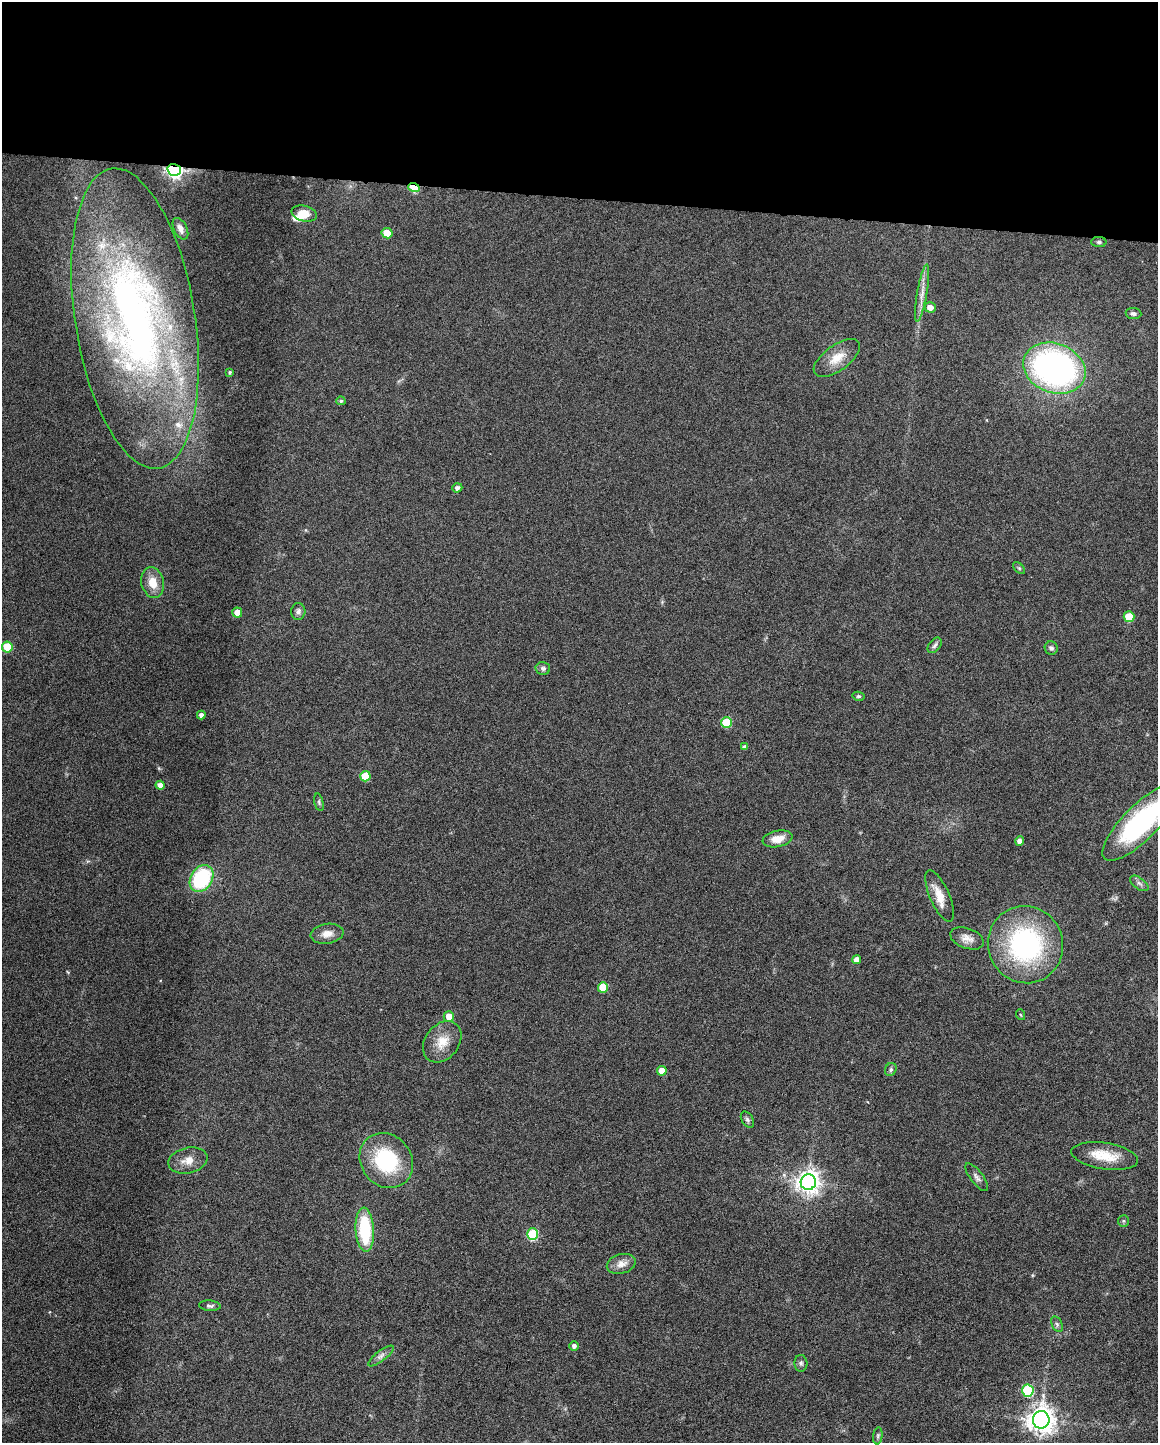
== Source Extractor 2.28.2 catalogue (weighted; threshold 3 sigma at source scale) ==
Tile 3 of 4 x 3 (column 3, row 1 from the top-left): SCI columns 2317-3472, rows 3102-4542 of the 4630 x 4648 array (HDU 1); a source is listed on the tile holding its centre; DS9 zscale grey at full resolution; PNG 1160 x 1445 px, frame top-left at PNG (2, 2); each listed source drawn as its Kron ellipse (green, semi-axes under 4 px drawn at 4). Shown black and unused: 14% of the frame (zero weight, under 4 of 8 exposures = <1% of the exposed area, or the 3 px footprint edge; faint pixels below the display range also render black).
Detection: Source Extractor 2.28.2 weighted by HDU 2 'WHT'; one run over the whole footprint, this tile lists its part. Background 0.0691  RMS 0.0048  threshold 0.0198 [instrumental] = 3 sigma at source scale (4.09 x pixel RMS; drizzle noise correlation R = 1.36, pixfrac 0.8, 0.05/0.05 arcsec/px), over >= 5 px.
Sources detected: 68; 3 inside a brighter listed object's ellipse — not listed separately; the other 65 listed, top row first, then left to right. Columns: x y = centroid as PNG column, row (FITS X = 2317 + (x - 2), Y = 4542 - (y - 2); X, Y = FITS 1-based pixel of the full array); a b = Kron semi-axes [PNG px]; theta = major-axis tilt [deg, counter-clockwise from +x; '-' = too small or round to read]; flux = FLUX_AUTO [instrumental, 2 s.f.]
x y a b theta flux
174 170 7 5 -14 190
414 188 6 4 -19 18
304 214 13 7 -14 5.6
180 229 12 6 -63 2.7
387 233 5 5 - 9.3
1099 242 8 5 0 0.96
922 293 29 5 80 4.2
930 307 5 5 - 3.1
1133 313 8 5 -6 1.4
135 318 152 60 -81 270
837 358 27 12 36 8.3
1054 368 32 24 -21 150
230 372 4 3 - 0.67
341 401 4 4 - 0.84
457 488 5 4 - 1.6
1019 568 7 4 -45 0.77
153 582 15 11 -75 6.6
298 612 8 7 - 1.5
237 613 5 5 - 6.1
1129 617 5 5 - 13
935 645 9 5 52 1.2
7 647 5 5 - 14
1051 648 7 6 - 1.3
543 668 7 6 - 1.3
858 696 6 4 -12 0.77
201 715 4 4 - 1.9
726 723 5 5 - 17
745 747 4 4 - 1.5
365 776 5 5 - 13
160 785 4 4 - 2.9
319 802 9 4 -75 0.81
1141 823 51 17 45 79
777 839 15 8 12 5.7
1020 841 4 4 - 2.5
201 878 14 11 59 38
1139 883 11 5 -36 1.5
940 896 28 9 -66 6.9
327 934 16 10 8 4.1
967 938 17 10 -20 3.8
1025 945 39 37 -63 75
857 960 4 4 - 3.2
603 987 5 5 - 11
1021 1015 5 3 - 0.45
449 1016 5 5 - 5.2
442 1042 23 17 52 8.6
891 1069 7 5 62 1
662 1071 5 5 - 6.1
747 1120 9 5 -59 1.1
1105 1156 34 13 -9 12
188 1160 20 12 13 5.6
386 1161 29 25 -52 35
977 1177 17 6 -53 1.9
808 1182 8 7 - 390
1123 1221 6 5 - 0.68
365 1230 22 9 -86 28
532 1234 6 5 - 32
621 1264 15 9 15 3.8
210 1306 11 5 -4 1.1
1057 1324 8 5 -65 1
574 1346 5 4 - 1.5
381 1356 15 5 37 2
801 1363 8 6 -86 1.2
1028 1391 6 5 - 38
1041 1420 8 8 - 540
878 1436 8 4 83 0.87
Overlapping masked pixels (flux is a lower limit): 2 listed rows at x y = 174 170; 414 188
Isophote crosses this tile's border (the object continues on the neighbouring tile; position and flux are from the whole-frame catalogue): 1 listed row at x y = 1141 823